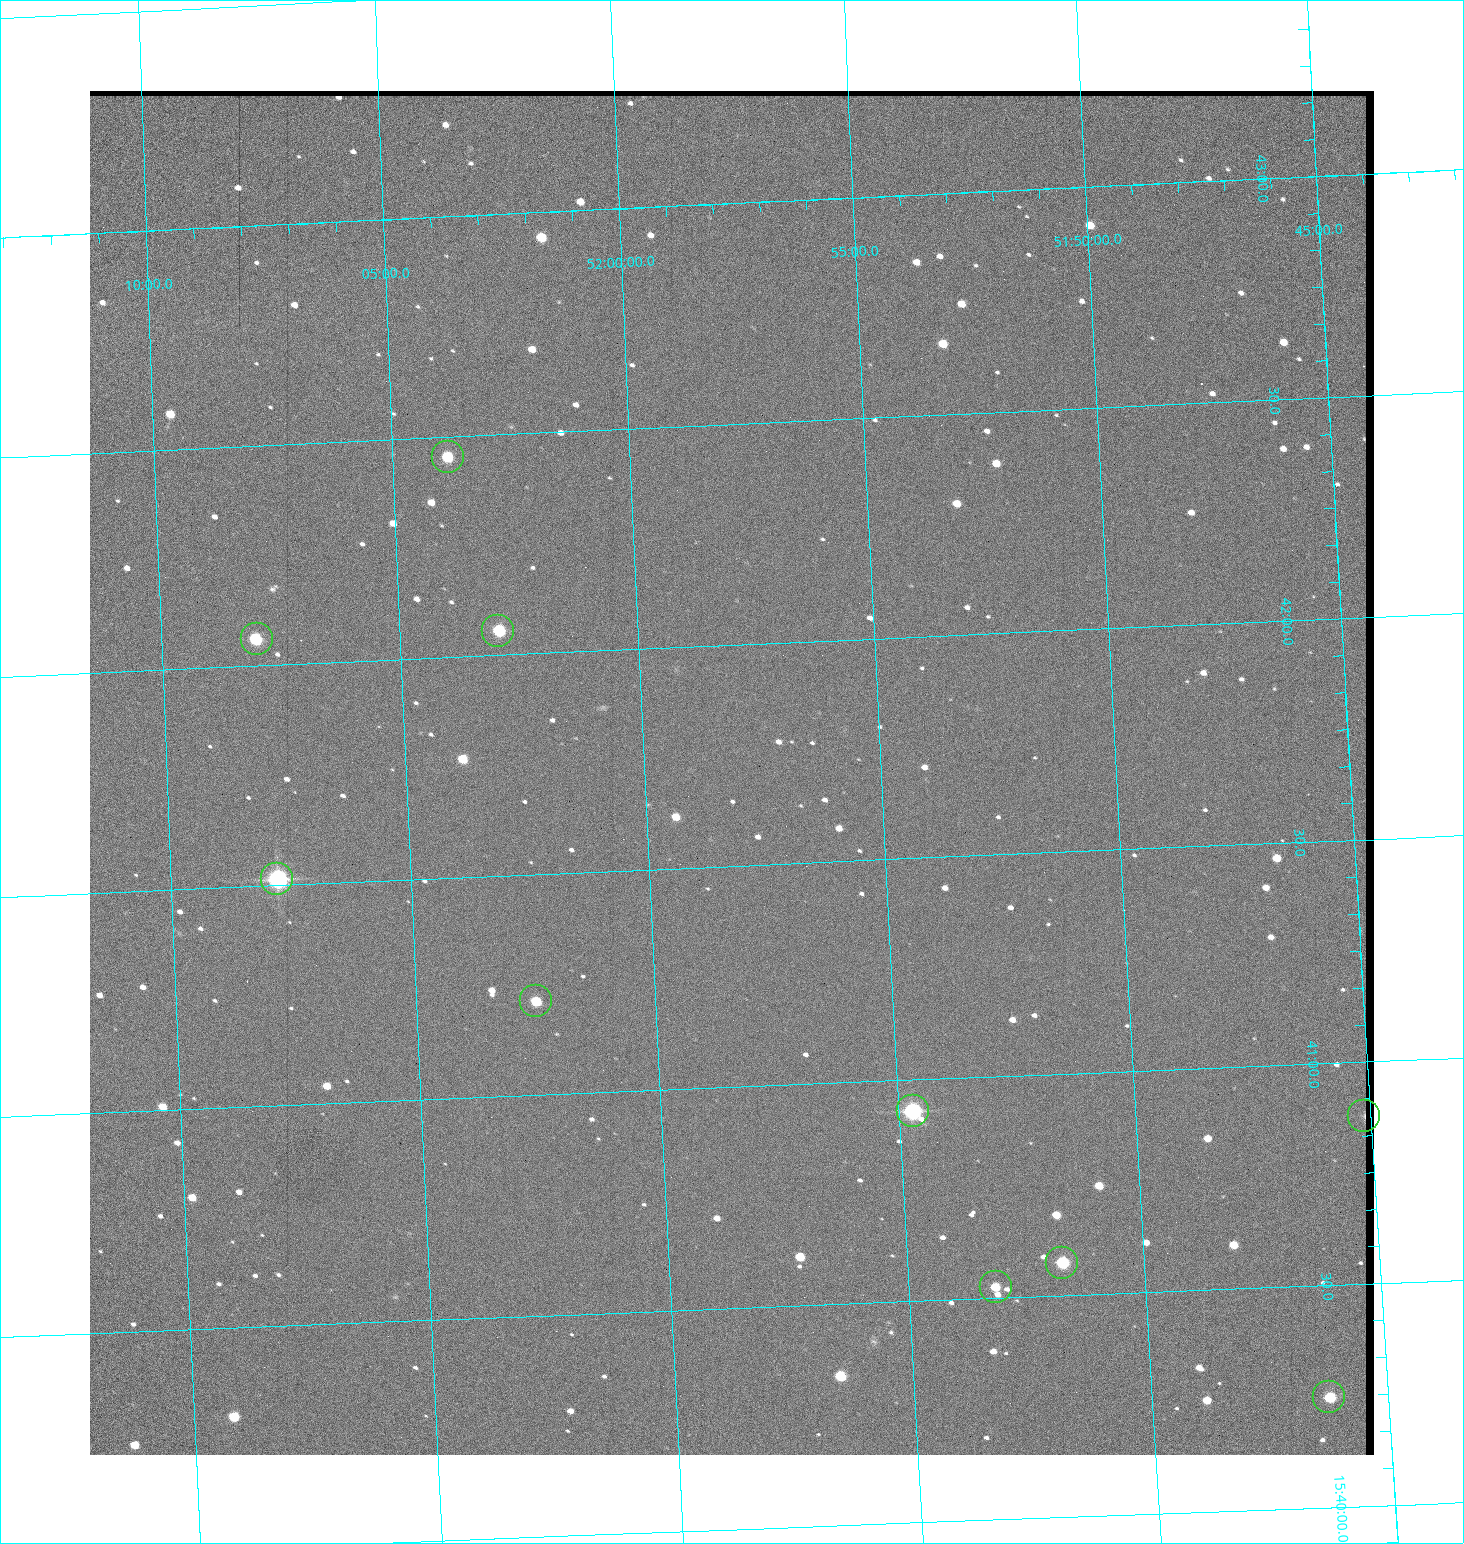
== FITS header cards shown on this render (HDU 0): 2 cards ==
NAXIS1  =                 1284 / length of data axis 1
NAXIS2  =                 1364 / length of data axis 2

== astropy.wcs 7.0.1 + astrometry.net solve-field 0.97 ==
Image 1284 x 1364 px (HDU 0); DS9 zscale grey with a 90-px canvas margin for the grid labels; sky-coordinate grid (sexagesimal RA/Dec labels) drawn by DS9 from the SOLVED WCS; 10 Tycho-2 reference stars matched to detected sources circled (green)
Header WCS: RA---TAN/DEC--TAN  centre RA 15:41:43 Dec +51:58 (235.43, +51.97 deg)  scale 1.26 arcsec/px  FOV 26.9' x 28.5'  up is +92 deg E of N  parity flipped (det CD > 0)
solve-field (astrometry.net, Tycho-2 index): VERIFIED the header's WCS against the Tycho-2 star catalogue (9 matches, 0 conflicts) and refined it, rather than solving blind
Solved WCS: RA---TAN-SIP/DEC--TAN-SIP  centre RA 15:41:43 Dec +51:58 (235.43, +51.97 deg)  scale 1.27 arcsec/px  FOV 27.1' x 28.6'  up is +93 deg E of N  parity flipped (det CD > 0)
The solver's refit moves the header's centre by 3.2 arcsec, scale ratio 1.01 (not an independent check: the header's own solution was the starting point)
Tycho-2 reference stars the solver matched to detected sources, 10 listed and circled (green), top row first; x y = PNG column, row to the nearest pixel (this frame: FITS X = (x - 90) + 1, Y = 1364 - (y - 91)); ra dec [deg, ICRS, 3 dp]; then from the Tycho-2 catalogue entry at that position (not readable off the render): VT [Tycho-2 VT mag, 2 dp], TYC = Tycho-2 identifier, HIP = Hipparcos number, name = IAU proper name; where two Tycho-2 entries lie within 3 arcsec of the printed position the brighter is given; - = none
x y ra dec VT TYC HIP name
448 457 235.614 +52.064 11.61 3489-1132-1 - -
498 631 235.514 +52.049 11.19 3489-1407-1 - -
257 639 235.515 +52.133 11.12 3489-1380-1 - -
277 879 235.378 +52.130 9.31 3489-1322-1 76850 -
536 1001 235.303 +52.042 11.52 3489-958-1 - -
913 1111 235.232 +51.912 9.59 3489-824-1 - -
1364 1116 235.219 +51.752 10.98 3489-1435-1 - -
1062 1263 235.143 +51.862 10.97 3489-1016-1 - -
996 1287 235.131 +51.886 12.29 3489-908-1 - -
1329 1397 235.062 +51.771 11.53 3489-1453-1 - -